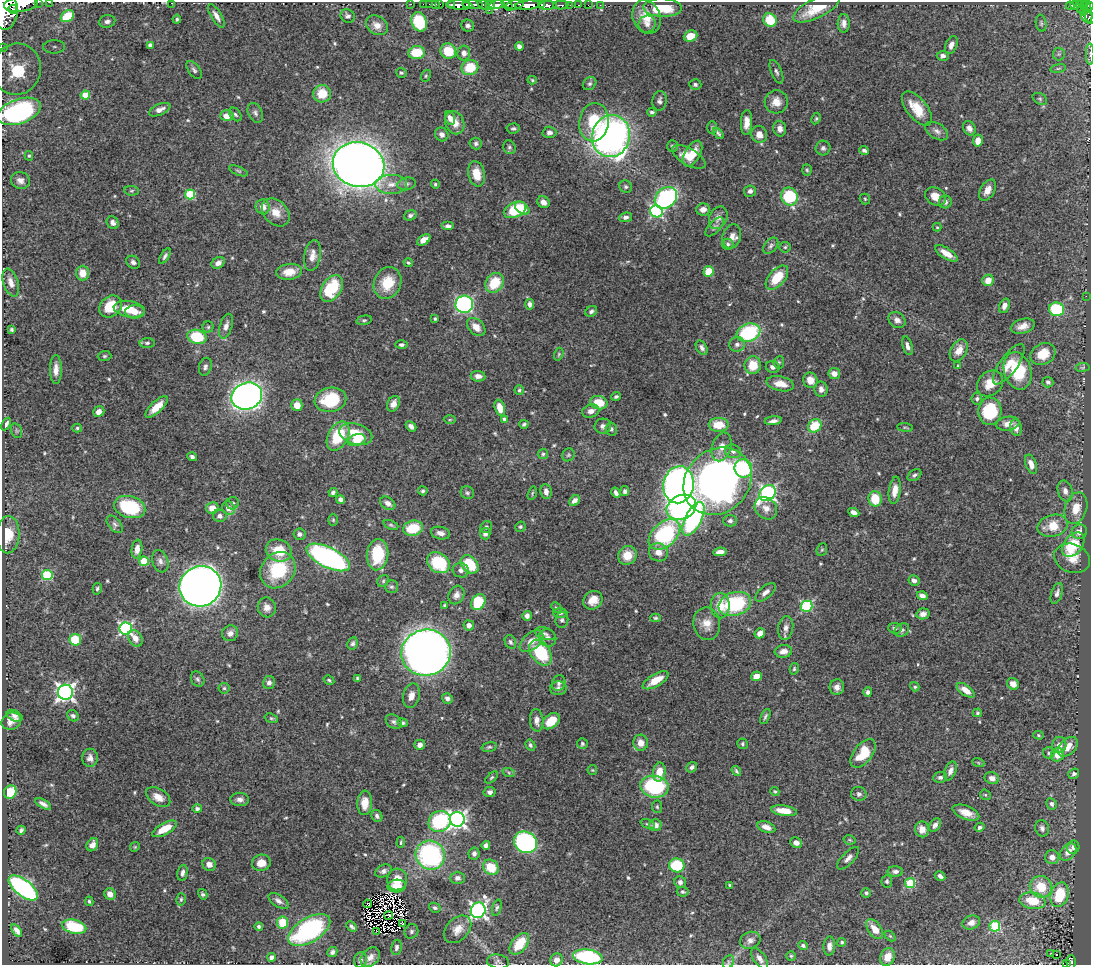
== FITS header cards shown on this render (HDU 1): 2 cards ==
NAXIS1  =                 1089
NAXIS2  =                  963

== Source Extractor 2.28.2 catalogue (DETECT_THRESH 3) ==
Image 1089 x 963 px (HDU 1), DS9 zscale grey, 1 PNG px = 1 image px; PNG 1093 x 967 px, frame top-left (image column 1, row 963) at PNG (2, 2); each listed source drawn as its Kron ellipse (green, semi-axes under 4 px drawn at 4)
Background 1.26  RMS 0.018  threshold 0.0549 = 3 sigma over >= 5 px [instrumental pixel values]
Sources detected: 576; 4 with non-positive FLUX_AUTO (blend fragments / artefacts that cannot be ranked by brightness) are neither listed nor drawn; of the other 572, the 500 brightest by FLUX_AUTO listed and drawn (72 fainter detections omitted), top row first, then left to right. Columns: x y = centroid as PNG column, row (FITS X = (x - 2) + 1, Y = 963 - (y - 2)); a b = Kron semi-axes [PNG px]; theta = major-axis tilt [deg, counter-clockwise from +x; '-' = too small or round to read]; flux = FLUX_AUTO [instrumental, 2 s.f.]
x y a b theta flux
38 2 2 2 - 58
49 2 2 2 - 15
172 3 3 2 - 3.8
21 4 17 8 8 3800
411 4 2 2 - 19
423 4 2 2 - 16
429 4 2 2 - 22
436 4 3 2 - 45
440 4 2 2 - 23
451 5 3 3 - 82
459 5 13 4 -2 2100
473 5 10 3 -1 1700
483 5 7 2 -33 3.8
490 5 4 3 - 250
497 5 8 4 10 1100
507 5 7 3 -44 580
515 5 9 4 8 910
527 5 12 4 5 3500
541 5 3 3 - 190
561 5 7 3 -1 270
569 5 3 2 - 110
578 5 3 2 - 51
588 5 2 2 - 16
600 5 2 2 - 13
1075 5 4 3 - 210
1079 5 3 3 - 100
467 6 4 2 - 450
547 6 9 4 3 1400
1070 6 4 3 - 210
1089 6 4 3 - 290
662 8 19 9 -1 45
816 8 26 10 26 35
1082 8 6 3 45 180
13 9 5 3 - 640
5 10 20 12 90 7300
489 10 2 2 - 25
1088 11 11 4 -79 160
1083 13 4 2 - 48
67 16 7 5 38 13
216 16 13 5 -59 7.4
348 16 7 6 - 3.5
647 17 17 14 -69 24
1088 18 7 5 -33 250
177 19 4 3 - 1.9
770 20 7 6 - 33
107 21 8 6 13 5.3
419 22 10 7 -68 64
844 23 9 6 89 6
1041 23 8 5 -81 2.6
647 24 9 8 - 5.8
377 25 12 9 -33 11
468 26 6 6 - 4.8
690 36 7 5 22 19
151 45 4 4 - 8.7
951 45 9 5 68 6.5
519 46 4 4 - 5.2
54 47 11 6 1 6.7
2 48 3 2 - 14
448 51 8 7 - 31
417 53 8 6 7 35
464 53 7 6 - 5.7
1059 54 6 6 - 2.6
1090 54 10 2 90 1.6
943 56 6 5 - 5
470 67 8 7 - 35
1058 68 8 4 9 2.1
17 69 26 24 73 300
194 70 10 5 -53 3.7
776 72 12 5 -67 4
401 73 5 5 - 2.2
426 76 6 4 69 1.8
532 80 5 4 - 1.7
590 84 7 6 - 3
695 84 6 5 - 3
322 94 9 8 - 24
85 95 4 4 - 27
1040 99 8 5 -30 2.5
659 101 10 7 82 4.6
776 102 11 11 - 12
917 109 20 10 -51 29
160 110 11 5 24 8
19 111 22 12 20 230
652 112 4 3 - 2.7
255 113 10 7 -64 4.8
235 114 8 5 -50 2.7
227 116 7 5 2 15
450 118 7 5 -68 7
816 119 6 4 63 1.8
594 122 19 15 83 49
455 123 12 9 -67 13
746 123 12 5 88 11
513 128 7 5 4 2.8
712 128 6 5 - 2.3
969 128 7 6 - 6.4
780 129 8 6 -76 6.8
937 131 12 7 -31 5.9
549 132 7 6 - 4.5
718 133 6 3 -51 2.6
442 134 7 6 - 5.8
759 134 9 7 -71 11
611 136 21 19 75 630
978 141 6 5 - 12
476 144 6 6 - 3
672 146 6 5 - 2.6
509 147 7 6 - 2.5
823 148 7 7 - 3.5
864 150 5 3 - 2.7
692 154 14 7 60 19
29 156 5 4 - 1.7
689 157 18 8 -31 18
359 165 26 22 -17 1700
807 170 6 5 - 1.9
238 171 10 4 -24 2.4
477 174 13 8 -77 20
20 180 9 8 - 6.6
391 184 16 9 1 14
407 184 9 6 12 4.1
435 184 4 4 - 1.8
626 187 6 6 - 2.5
987 190 12 7 59 9.4
132 191 7 5 -4 2
750 191 6 6 - 4.3
190 194 5 5 - 76
789 196 9 8 - 72
936 196 11 8 -32 15
666 198 12 9 44 230
865 199 5 5 - 1.7
543 202 6 5 - 6.9
945 202 6 6 - 4.7
263 207 7 7 - 10
522 208 8 5 -40 12
703 209 7 6 - 7.6
515 210 12 7 25 61
656 211 6 6 - 200
276 212 16 11 -47 15
410 215 6 5 - 3.4
626 217 6 4 8 4.3
718 218 12 9 64 8.3
113 223 7 5 -57 5
448 226 6 4 0 4
715 227 12 5 45 3.5
937 227 4 4 - 1.5
732 236 12 9 73 8.8
424 240 7 4 35 8.9
728 244 5 5 - 2.5
771 246 9 6 49 3.6
785 247 5 5 - 2
946 253 13 5 -32 13
165 256 9 4 58 3.2
312 256 15 8 80 11
133 262 7 6 - 4.5
218 263 7 5 29 6.2
408 263 5 3 - 1.7
708 271 5 5 - 24
289 272 12 8 7 17
83 273 7 6 - 16
777 278 14 8 49 31
988 280 6 5 - 15
11 283 14 7 -72 10
387 283 16 13 65 32
495 283 10 8 54 38
332 288 15 9 57 58
1086 296 2 2 - 14
464 304 9 8 - 270
530 304 5 4 - 5.1
1004 306 7 5 69 5.4
111 307 12 10 41 33
129 309 16 8 -10 22
1056 309 7 7 - 75
591 311 6 5 - 3.2
135 312 9 6 1 10
435 319 4 3 - 1.6
364 320 8 4 12 2.1
897 320 9 7 -36 6.3
226 326 13 6 72 6.4
1023 326 12 7 16 10
208 327 5 5 - 2.1
476 327 10 7 -44 11
11 330 4 3 - 2
748 333 12 9 20 97
197 337 10 7 -15 51
147 343 7 5 1 2.9
737 344 8 7 - 5.6
401 345 6 4 1 3.2
907 346 9 5 -73 6
702 348 8 5 -58 4
959 350 12 8 59 15
559 354 6 4 73 1.8
1043 354 13 10 28 24
104 356 7 5 1 2.1
779 362 6 5 - 2.2
1009 364 24 9 54 19
753 365 9 8 - 27
958 366 4 3 - 1.6
205 367 9 6 74 4
773 367 7 6 - 5.7
1083 367 7 4 7 1.8
56 369 14 6 89 8.7
1018 371 19 13 -73 61
834 374 6 5 - 8.6
478 376 7 5 -5 7.6
810 380 8 7 - 14
1048 382 5 5 - 3.5
780 384 14 7 -12 14
990 384 14 11 43 19
821 389 8 6 -80 5.9
519 390 5 4 - 2.2
247 396 16 13 23 780
616 397 5 4 - 2.6
977 399 6 5 - 3.1
330 400 16 12 10 57
599 403 9 6 -13 28
393 404 8 6 61 8.6
297 405 6 5 - 14
157 407 14 5 43 15
500 408 8 5 -73 13
591 411 9 6 20 7.7
990 411 14 11 87 64
99 412 6 5 - 7.3
505 419 4 3 - 5.3
450 420 6 4 1 1.8
773 421 8 4 8 5.1
6 424 7 4 61 3.8
524 424 4 3 - 2.3
1008 424 12 7 9 10
719 425 10 7 0 23
411 426 6 4 -42 4.7
603 426 8 7 - 5.1
815 426 7 6 - 36
905 427 8 4 -6 1.9
77 428 5 4 - 2
1016 428 8 5 -80 7.6
611 429 6 5 - 3.1
17 431 7 5 -72 2.3
356 434 17 10 -17 31
338 436 15 10 63 50
357 440 9 5 16 21
721 447 15 9 72 13
733 451 8 6 -15 4.5
543 454 5 5 - 2.3
568 455 6 6 - 2.3
192 457 5 4 - 3.8
1031 464 10 5 -70 10
743 468 9 8 - 88
914 475 7 5 34 2.9
717 481 36 31 43 620
679 485 19 15 80 850
895 490 14 6 82 13
423 491 5 4 - 2.3
625 491 5 4 - 3.2
1065 491 11 7 -73 7
333 492 4 4 - 3.7
546 492 7 5 -81 7.5
467 493 7 6 - 2.7
532 493 7 4 75 1.9
616 493 5 3 - 4.1
768 493 9 7 40 340
340 499 4 4 - 3.7
875 499 7 6 - 31
574 501 6 4 44 5.7
233 503 6 6 - 2.8
388 503 8 5 -33 6.2
130 507 16 11 -15 84
681 507 15 12 24 210
212 508 6 6 - 15
228 508 7 6 - 8.3
766 508 12 10 -45 9.7
1076 508 16 11 72 20
854 512 6 4 -26 6.7
220 516 7 6 - 4.6
693 519 18 8 63 190
333 520 6 5 - 1.8
730 521 7 6 - 3.6
115 524 10 6 -50 3.7
391 525 8 4 -23 2.1
1053 526 15 11 14 27
486 527 6 5 - 2.9
520 527 5 5 - 1.9
413 528 10 7 14 39
1079 532 8 7 - 12
440 533 10 6 -13 7.3
299 534 6 6 - 4.3
485 534 6 5 - 5
8 535 18 11 87 25
664 535 18 11 42 150
1073 544 14 9 51 51
137 549 9 5 81 9.2
279 550 13 10 -21 32
822 550 6 5 - 1.7
658 552 9 9 - 12
720 552 7 4 7 7.9
377 555 16 10 84 59
627 555 10 9 - 20
328 557 24 10 -26 340
1072 558 18 14 -21 17
144 561 5 4 - 43
160 561 11 7 -71 6.2
438 563 12 9 -35 68
470 564 10 7 -45 45
278 570 19 16 50 73
461 570 8 7 - 4.9
47 575 5 5 - 94
914 580 6 5 - 5.5
383 581 6 5 - 2.1
200 586 21 20 - 1500
391 587 6 6 - 2.7
97 589 6 4 77 2.6
765 592 12 6 40 6.7
1057 593 11 5 71 4.5
456 595 10 7 62 7
922 596 5 4 - 5.9
593 600 10 8 39 16
478 602 8 6 62 70
735 604 16 11 18 100
444 605 4 4 - 2
720 605 13 9 -89 22
807 606 6 5 - 130
267 607 10 9 - 8.4
556 608 6 4 -46 1.9
560 613 7 5 0 2.8
923 614 7 5 12 6.3
527 616 5 4 - 5.4
655 618 5 4 - 1.9
562 620 8 6 84 3.2
707 624 16 13 -82 16
469 625 5 5 - 7
786 628 12 7 80 7.2
895 628 7 5 -5 3.2
126 629 6 6 - 230
902 630 8 6 35 3.5
230 633 8 7 - 7.1
760 633 5 4 - 9.4
545 634 11 6 -18 3.9
135 638 9 6 -59 8.8
548 638 9 8 - 5.5
75 640 6 5 - 47
531 641 14 8 40 14
510 642 7 5 -65 3.4
353 643 6 5 - 3.1
783 651 9 6 6 7.7
426 653 25 23 11 1200
541 653 14 9 -54 70
794 669 6 4 76 2.1
756 676 5 4 - 12
358 678 4 4 - 2.2
198 679 8 6 -61 3
329 680 5 4 - 2
656 680 14 6 30 21
269 683 6 6 - 5.4
559 683 8 6 68 3.9
1013 684 6 5 - 9.1
837 687 8 7 - 6.7
915 687 5 4 - 2.5
224 688 5 5 - 2.3
558 688 8 7 - 4.1
966 690 10 5 -35 13
65 692 7 7 - 520
868 692 5 4 - 3.4
411 696 12 8 77 10
447 698 5 5 - 4.7
977 713 4 4 - 2
14 716 8 5 -26 5.2
73 716 6 5 - 2.8
765 717 8 3 65 2.5
271 718 7 4 -17 2
537 720 11 6 -86 8.5
11 721 10 8 26 9.8
551 721 10 6 40 29
394 722 9 6 -38 3.5
403 723 5 4 - 2.5
1038 735 5 4 - 1.7
641 743 8 7 - 11
582 744 5 5 - 2.4
743 744 5 5 - 2.3
420 745 5 5 - 6
530 745 6 4 -59 2.8
1059 745 8 7 - 7.7
489 747 7 4 14 2.3
1068 747 12 7 44 15
863 753 16 9 51 42
1049 753 6 5 - 2.8
1058 755 7 6 - 17
90 758 9 8 - 6.4
978 762 6 4 -20 1.7
692 767 6 4 41 3.2
592 770 5 4 - 1.5
736 771 5 3 - 2.2
950 771 10 5 66 6.3
659 772 9 6 79 21
509 773 6 4 -20 1.8
1074 774 6 5 - 3.5
940 777 7 5 11 2.9
492 778 8 4 41 1.9
992 778 7 6 - 6.9
654 787 14 11 -9 130
775 791 5 4 - 1.7
10 792 7 6 - 34
490 792 6 5 - 4
859 794 8 7 - 4.1
985 795 6 5 - 1.6
158 797 13 8 -32 12
240 799 9 7 1 5.8
365 803 12 7 86 16
43 804 9 4 -29 5.6
1051 804 6 5 - 3.5
657 807 6 5 - 2.2
197 809 5 4 - 3.4
784 811 13 5 -9 20
966 813 14 6 -21 14
377 816 6 5 - 3
457 819 7 7 - 390
440 821 11 10 - 130
648 824 8 4 -24 2
655 825 6 6 - 8.6
935 825 7 5 53 5.6
766 827 9 5 -21 9.5
979 827 5 4 - 3.2
1042 828 8 7 - 4.6
164 829 13 5 29 26
922 829 8 7 - 9.1
21 830 4 3 - 2.5
850 840 6 4 -12 1.8
401 842 5 3 - 1.7
525 842 12 10 -31 200
796 843 6 5 - 8.1
92 845 7 5 58 6.8
486 845 4 4 - 4.5
135 847 5 4 - 1.5
1073 847 7 6 - 4
1068 852 9 7 48 10
474 854 6 5 - 4.1
430 855 15 14 - 190
1052 857 7 7 - 8.5
848 858 14 6 46 6.2
261 863 9 8 - 14
209 864 7 6 - 7
677 865 8 7 - 60
491 867 8 7 - 31
383 871 9 6 29 4.1
895 871 8 5 -1 4.3
182 873 8 5 78 5.3
940 876 5 4 - 4.7
457 878 7 6 - 4.3
397 879 11 10 - 16
887 881 6 5 - 2.5
680 882 6 5 - 4.7
910 883 5 5 - 73
730 885 4 3 - 1.8
397 886 9 6 3 14
1041 887 11 10 - 35
23 888 17 8 -38 290
683 892 6 5 - 2.3
866 893 5 4 - 2.8
110 894 6 5 - 8.9
203 894 5 4 - 2.3
1060 895 12 9 73 52
181 899 6 4 74 2.1
89 901 5 3 - 1.9
278 901 11 6 -33 6.4
1032 901 13 8 -10 35
367 904 4 2 - 2.4
435 908 6 4 -30 2.9
497 908 8 4 74 2.5
478 910 8 7 - 450
389 916 4 2 - 2.4
971 922 9 6 20 7.8
283 923 6 5 - 33
402 924 3 2 - 1.6
259 926 4 4 - 2.5
352 926 6 3 -44 2.8
995 926 5 5 - 100
74 927 12 7 -13 61
458 929 16 11 46 13
875 929 11 6 -55 15
17 930 7 4 -54 5.4
309 930 23 12 31 170
377 931 2 2 - 1.7
411 931 7 6 - 3
890 936 6 4 -44 1.6
750 940 10 8 23 6.9
842 942 4 4 - 1.9
519 944 12 7 51 37
803 946 5 4 - 2.6
829 946 9 6 87 6.2
396 947 8 5 81 3.6
332 952 5 4 - 3.4
1051 954 3 2 - 5
1057 955 3 2 - 1.8
791 956 4 4 - 1.9
272 957 4 4 - 5.7
370 957 11 8 46 7.9
588 957 15 7 -7 140
887 957 9 7 65 16
760 959 12 6 -55 6.3
360 960 7 6 - 3
556 960 6 6 - 9
498 962 11 7 -8 3.5
728 962 7 5 64 2.5
1071 963 7 4 -88 160
1067 964 3 2 - 42
At the frame edge (FLAGS 8, measured only in part): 14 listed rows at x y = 38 2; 49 2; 172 3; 21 4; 1089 6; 5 10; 1088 18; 2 48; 1090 54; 17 69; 19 111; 588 957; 1071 963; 1067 964
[72 fainter detections neither listed nor drawn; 4 non-positive-flux detections neither listed nor drawn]